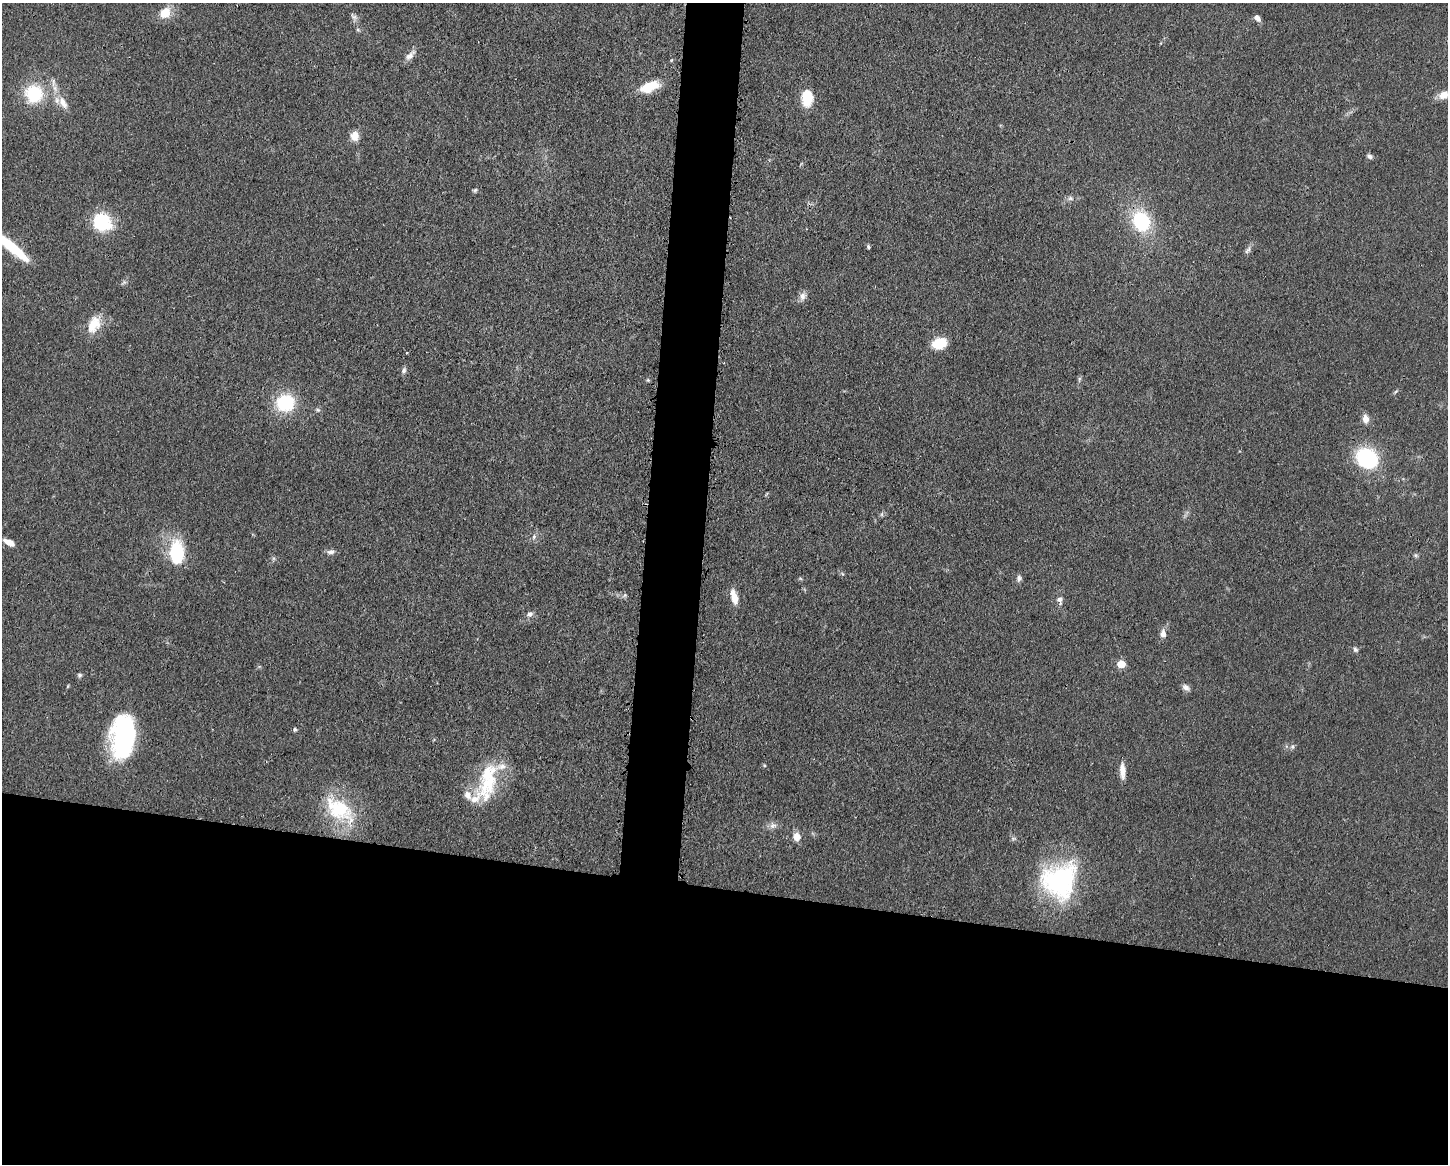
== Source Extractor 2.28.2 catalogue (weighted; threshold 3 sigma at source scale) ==
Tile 11 of 3 x 4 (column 2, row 4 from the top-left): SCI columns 1562-3007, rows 1-1162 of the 4681 x 4648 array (HDU 1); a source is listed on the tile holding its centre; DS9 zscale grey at full resolution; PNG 1450 x 1166 px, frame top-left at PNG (2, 3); no overlay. Shown black and unused: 27% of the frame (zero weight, under 3 of 4 exposures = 1% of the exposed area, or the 3 px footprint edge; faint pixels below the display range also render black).
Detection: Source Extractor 2.28.2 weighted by HDU 2 'WHT'; one run over the whole footprint, this tile lists its part. Background 0.0597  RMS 0.0043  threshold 0.0191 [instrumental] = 3 sigma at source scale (4.5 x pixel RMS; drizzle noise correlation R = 1.50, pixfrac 1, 0.05/0.05 arcsec/px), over >= 5 px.
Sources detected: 58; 1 cosmic-ray / hot-pixel residue — not listed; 3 inside a brighter listed object's ellipse — not listed separately; the other 54 listed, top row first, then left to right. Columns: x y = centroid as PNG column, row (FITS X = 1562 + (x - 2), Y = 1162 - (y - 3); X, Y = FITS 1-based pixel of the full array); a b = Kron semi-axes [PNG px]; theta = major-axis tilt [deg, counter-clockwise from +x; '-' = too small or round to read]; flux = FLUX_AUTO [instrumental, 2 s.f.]
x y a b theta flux
165 13 14 11 49 6.2
354 16 12 5 -45 1.3
1257 18 8 5 -50 2.1
358 30 6 4 -19 0.58
410 55 16 7 46 2.7
650 87 24 11 21 10
34 94 23 22 - 19
1443 95 14 10 26 3.8
807 98 15 10 90 14
63 103 21 9 -62 5
355 136 10 9 - 4.4
1370 156 7 6 - 1.1
475 190 6 5 - 0.72
1071 198 9 4 -9 1.1
1141 221 17 14 -59 30
102 222 21 17 -42 21
868 247 5 4 - 0.71
12 248 45 10 -40 17
124 282 7 5 56 0.9
802 296 11 8 84 2.3
94 325 24 15 63 8.5
939 343 13 9 17 13
404 370 8 6 68 1.2
1079 379 7 4 72 0.72
648 380 5 4 - 0.55
285 403 19 17 13 22
1365 419 11 7 -79 2.9
1367 458 24 21 -34 31
882 514 7 4 72 0.69
534 537 7 5 71 1.2
9 542 12 6 -29 3.6
177 552 24 15 -88 25
331 552 10 6 0 1.6
800 578 6 4 -19 0.5
1019 578 8 6 -89 1.5
625 595 7 4 32 0.84
734 597 18 7 -76 5
1060 600 12 7 -69 1.9
530 614 9 7 28 1.6
1163 633 9 7 83 2.6
1355 650 7 6 - 1
1121 664 6 5 - 9.4
79 675 6 5 - 0.84
1186 687 10 7 -39 1.8
295 729 5 4 - 0.84
123 737 39 20 85 70
1292 746 6 6 - 0.97
764 765 5 4 - 0.45
1122 771 19 6 -87 3.9
488 782 59 24 53 25
339 809 44 24 -36 27
773 825 10 7 20 1.9
797 837 8 7 - 4.6
1059 880 41 37 49 59
Overlapping masked pixels (flux is a lower limit): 1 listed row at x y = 12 248
Isophote crosses this tile's border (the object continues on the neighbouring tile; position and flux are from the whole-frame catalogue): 1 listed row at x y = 12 248